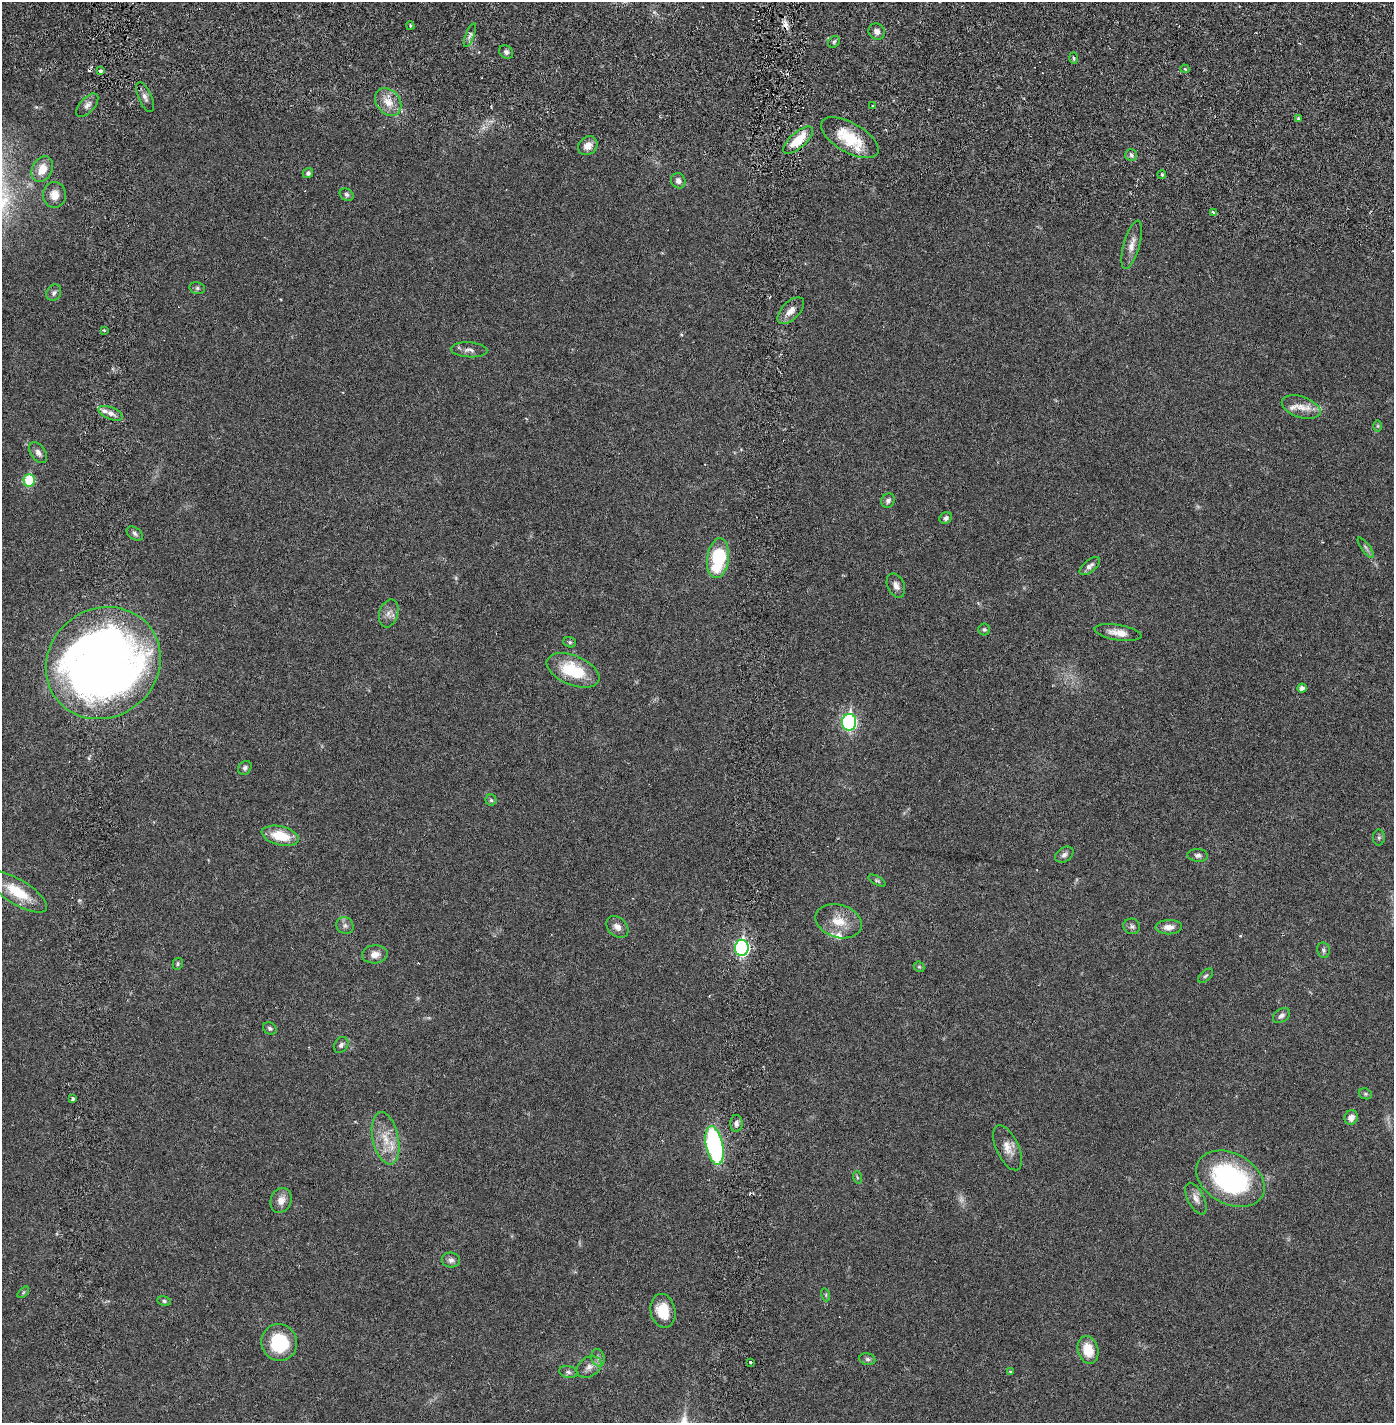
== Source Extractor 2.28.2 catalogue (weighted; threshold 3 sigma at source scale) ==
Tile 7 of 4 x 4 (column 3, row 2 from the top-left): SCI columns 2888-4279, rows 2929-4349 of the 5884 x 5855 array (HDU 1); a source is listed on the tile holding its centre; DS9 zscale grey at full resolution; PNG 1396 x 1425 px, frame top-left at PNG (2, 2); each listed source drawn as its Kron ellipse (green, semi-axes under 4 px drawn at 4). Shown black and unused: <1% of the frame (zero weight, under 2 of 6 exposures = <1% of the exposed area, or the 3 px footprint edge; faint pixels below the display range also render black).
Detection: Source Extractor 2.28.2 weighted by HDU 2 'WHT'; one run over the whole footprint, this tile lists its part. Background 0.0208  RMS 0.0033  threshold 0.0134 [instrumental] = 3 sigma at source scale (4.09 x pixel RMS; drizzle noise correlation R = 1.36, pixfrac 0.8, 0.05/0.05 arcsec/px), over >= 5 px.
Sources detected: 112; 3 too faint to see at this stretch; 8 cosmic-ray / hot-pixel residue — neither listed nor drawn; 5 inside a brighter listed object's ellipse — not listed separately; the other 96 listed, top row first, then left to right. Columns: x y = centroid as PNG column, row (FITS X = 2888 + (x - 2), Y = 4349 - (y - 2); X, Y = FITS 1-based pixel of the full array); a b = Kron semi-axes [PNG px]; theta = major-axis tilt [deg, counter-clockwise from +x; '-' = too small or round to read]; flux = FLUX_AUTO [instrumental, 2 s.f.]
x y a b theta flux
410 26 4 3 - 0.28
877 31 8 7 - 0.98
470 35 13 4 68 0.63
834 42 6 5 - 0.36
506 52 7 6 - 0.57
1074 58 5 3 - 0.25
1185 69 5 3 - 0.32
101 71 3 3 - 0.98
145 97 16 6 -66 0.89
388 102 15 11 -51 2.7
87 105 14 7 48 1.1
872 106 3 3 - 0.27
1298 118 4 3 - 0.45
850 138 32 14 -30 7.8
798 140 19 7 42 5.6
588 146 10 8 40 1.6
1131 155 6 6 - 0.47
42 169 13 10 62 2.7
308 173 5 5 - 0.54
1162 175 4 4 - 0.43
678 181 8 7 - 0.95
54 195 13 11 -89 1.9
347 195 7 5 -32 0.55
1213 212 3 3 - 0.42
1132 245 25 8 74 1.9
197 288 8 6 -14 0.45
54 293 8 7 - 0.62
791 311 16 9 45 1.7
104 330 3 3 - 0.27
469 350 18 7 -4 1
1301 407 20 10 -19 2.4
110 413 13 6 -23 1
1378 426 6 4 -90 0.27
38 453 11 7 -56 0.96
29 480 6 5 - 7.8
888 501 7 6 - 0.63
946 518 6 5 - 0.56
135 534 9 6 -35 0.53
1366 548 12 4 -54 0.59
718 558 20 11 82 13
1090 566 12 6 41 0.86
896 585 12 8 -65 1.2
389 613 14 9 73 1.3
984 630 6 6 - 0.35
1118 633 23 7 -9 2.1
570 642 6 5 - 0.35
103 663 59 54 37 220
573 670 28 14 -22 9.2
1302 688 4 4 - 0.85
849 722 8 7 - 36
245 768 7 6 - 0.55
491 800 5 5 - 0.36
280 836 19 9 -13 5.1
1379 838 8 6 90 0.45
1064 855 10 7 36 0.78
1198 855 10 6 -4 0.64
877 881 9 4 -29 0.35
18 892 34 12 -32 6.4
839 921 24 16 -17 4.1
345 926 9 8 - 0.72
1132 926 8 7 - 0.6
617 927 12 9 -42 1.2
1169 927 13 7 2 1.5
742 948 8 7 - 39
1323 950 8 6 -79 0.47
375 954 13 9 4 1.6
178 964 6 5 - 0.29
919 967 6 4 -42 0.26
1206 976 9 5 43 0.43
1281 1016 9 6 37 0.79
270 1028 7 6 - 0.44
341 1045 8 6 53 0.59
1365 1094 7 5 -21 0.37
73 1098 3 3 - 0.62
1351 1118 7 6 - 1.2
736 1123 8 6 89 0.69
386 1138 26 13 -77 4.5
714 1146 19 8 -78 34
1008 1148 24 11 -65 2.3
857 1177 6 4 -72 0.26
1230 1179 36 25 -29 34
1196 1199 17 8 -64 1.4
281 1200 13 10 68 1.7
451 1260 9 7 -8 0.74
23 1292 7 4 45 0.3
826 1295 6 4 -73 0.29
164 1301 7 5 -11 0.39
663 1311 17 12 -78 4.8
279 1342 18 17 - 11
1088 1350 14 10 -75 4.4
598 1358 9 6 -74 0.69
867 1359 8 6 -16 0.51
750 1362 3 3 - 0.35
589 1367 13 9 32 1.4
1010 1371 3 3 - 0.23
568 1372 9 6 -12 0.61